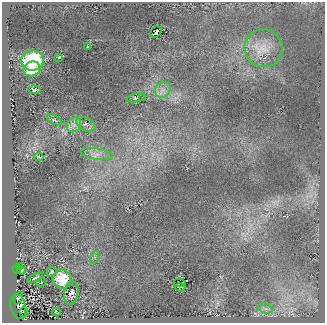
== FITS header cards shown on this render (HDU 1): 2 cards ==
NAXIS1  =                  323
NAXIS2  =                  321

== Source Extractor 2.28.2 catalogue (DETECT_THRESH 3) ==
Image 323 x 321 px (HDU 1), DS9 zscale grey, 1 PNG px = 1 image px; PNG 327 x 325 px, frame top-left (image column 1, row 321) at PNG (2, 2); each listed source drawn as its Kron ellipse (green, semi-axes under 4 px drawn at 4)
Background 33.9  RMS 30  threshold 91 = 3 sigma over >= 5 px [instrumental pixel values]
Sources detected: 31; all 31 listed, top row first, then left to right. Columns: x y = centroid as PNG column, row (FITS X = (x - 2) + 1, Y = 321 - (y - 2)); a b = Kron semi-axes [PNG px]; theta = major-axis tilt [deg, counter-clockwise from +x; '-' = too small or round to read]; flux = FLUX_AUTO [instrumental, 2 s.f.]
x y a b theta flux
156 32 6 5 - 4300
88 47 3 2 - 1400
264 48 19 19 - 43000
59 57 3 2 - 2500
32 60 11 10 - 190000
32 69 8 7 - 68000
34 90 6 4 -5 4700
163 90 8 7 - 11000
143 97 3 2 - 1400
136 98 9 4 11 3600
54 120 8 3 -28 2700
86 124 10 6 -28 6800
74 125 8 6 46 9400
97 154 16 5 -9 12000
39 157 4 2 - 2500
95 257 6 4 72 3600
19 266 3 2 - 910
17 269 4 3 - 4100
22 270 4 2 - 220
51 272 5 4 - 2400
35 278 8 3 24 2500
62 279 10 9 - 63000
41 282 5 3 - 2100
180 283 6 3 -11 4500
180 287 5 2 - 2000
71 293 12 7 80 13000
18 298 6 4 62 2000
18 307 13 7 -77 12000
265 308 7 4 -19 6300
24 312 5 4 - 7900
56 312 4 2 - 2300